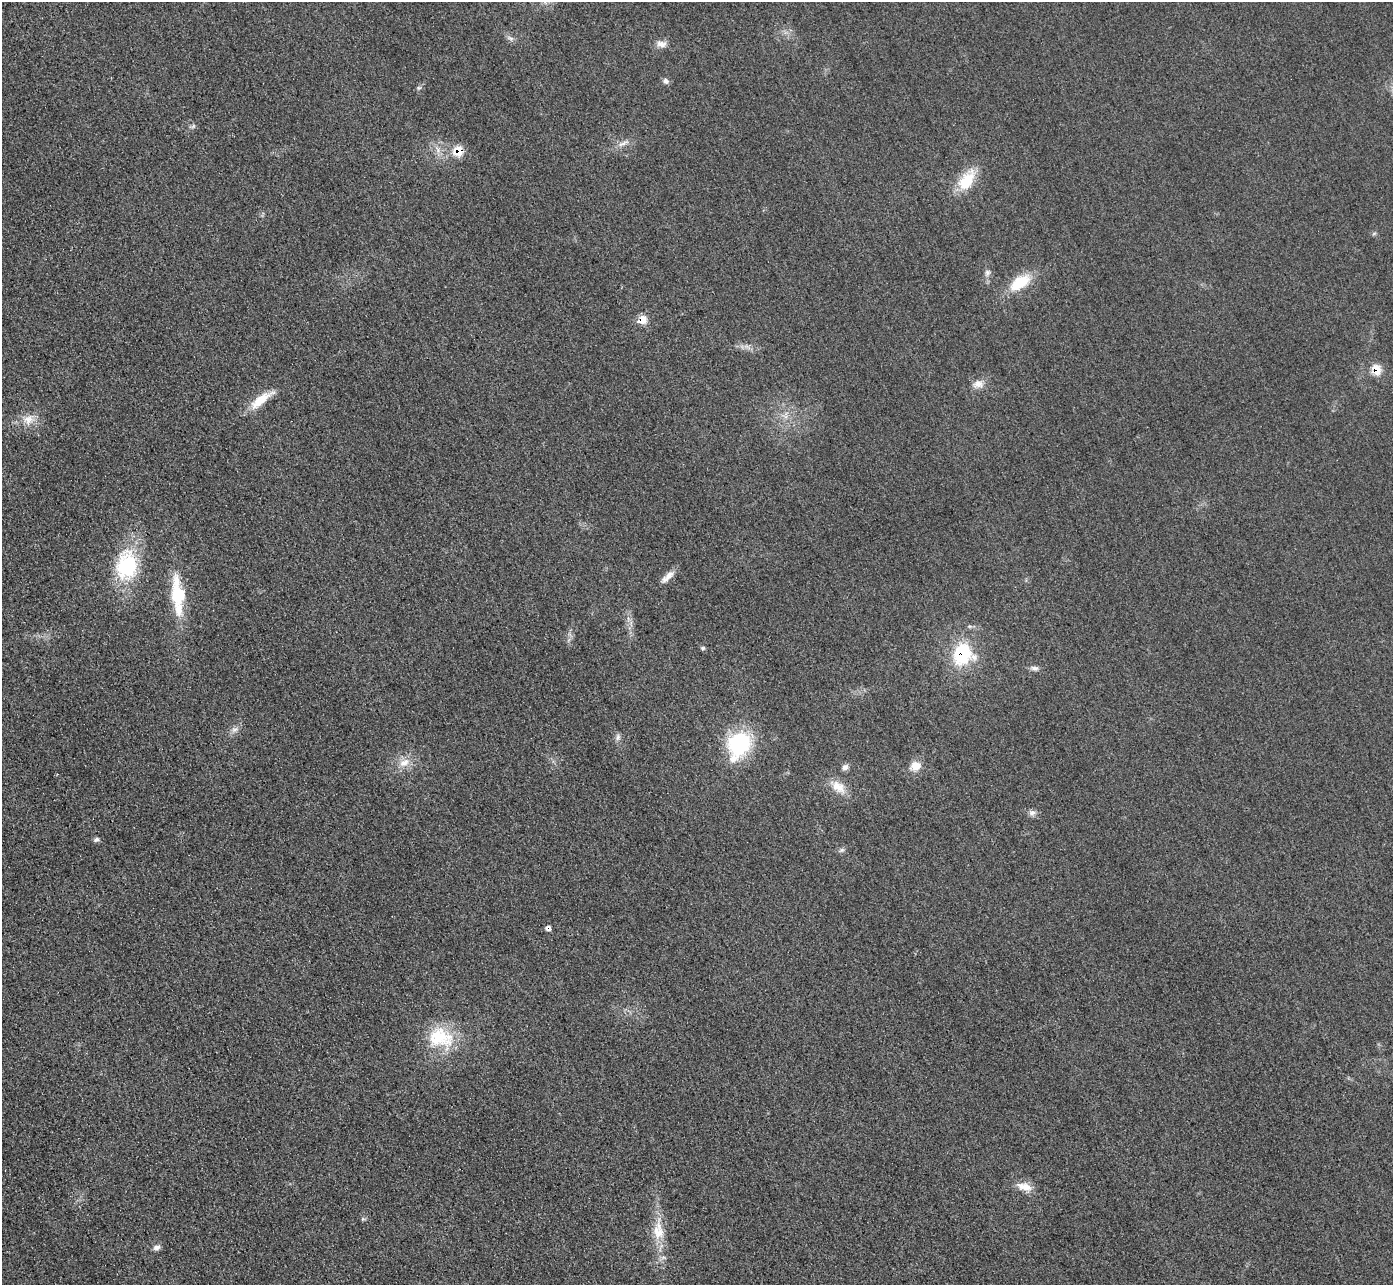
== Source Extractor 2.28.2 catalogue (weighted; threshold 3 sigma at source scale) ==
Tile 7 of 4 x 4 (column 3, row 2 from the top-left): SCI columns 2813-4203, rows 2874-4156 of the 5626 x 5614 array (HDU 1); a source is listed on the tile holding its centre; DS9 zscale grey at full resolution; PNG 1395 x 1287 px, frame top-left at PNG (2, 2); no overlay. Shown black and unused: <1% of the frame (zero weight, under 3 of 4 exposures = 3% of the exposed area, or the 3 px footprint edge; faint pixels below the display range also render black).
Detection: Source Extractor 2.28.2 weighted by HDU 2 'WHT'; one run over the whole footprint, this tile lists its part. Background 0.0856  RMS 0.017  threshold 0.0786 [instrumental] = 3 sigma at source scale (4.5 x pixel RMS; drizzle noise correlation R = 1.50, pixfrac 1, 0.05/0.05 arcsec/px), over >= 5 px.
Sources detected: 38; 2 inside a brighter listed object's ellipse — not listed separately; the other 36 listed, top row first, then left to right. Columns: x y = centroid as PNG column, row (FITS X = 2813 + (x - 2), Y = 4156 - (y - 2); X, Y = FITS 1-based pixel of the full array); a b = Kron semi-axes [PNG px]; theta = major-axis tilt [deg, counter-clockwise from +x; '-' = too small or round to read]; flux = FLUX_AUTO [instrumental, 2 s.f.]
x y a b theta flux
511 38 10 5 -21 5
661 44 14 9 -8 11
666 81 8 7 - 5.4
419 88 7 5 28 3.3
193 126 7 4 56 3.1
623 143 18 5 22 9.8
458 151 8 7 - 46
966 181 23 13 56 61
987 272 8 8 - 5.7
1020 283 25 13 35 57
643 319 7 6 - 30
1376 370 8 6 -77 41
978 384 15 10 7 14
261 400 34 10 37 38
28 420 15 12 51 20
127 566 37 26 81 130
668 577 20 7 44 14
178 593 36 15 -83 84
703 648 6 5 - 2.8
962 654 23 21 71 110
1035 668 10 6 -10 6.3
235 729 11 6 21 7.6
618 737 10 5 76 5.3
739 743 26 22 38 150
404 763 16 10 29 20
915 766 12 9 20 19
845 767 9 7 39 6.7
838 787 22 13 -41 27
1032 813 10 8 4 7.2
96 839 7 5 26 4.6
842 850 8 5 27 4.2
548 928 6 6 - 6.1
440 1038 37 28 -16 89
1025 1187 21 10 -14 21
658 1231 28 16 -86 42
157 1247 9 6 13 6.3
Overlapping masked pixels (flux is a lower limit): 5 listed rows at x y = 458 151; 643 319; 1376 370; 962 654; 548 928